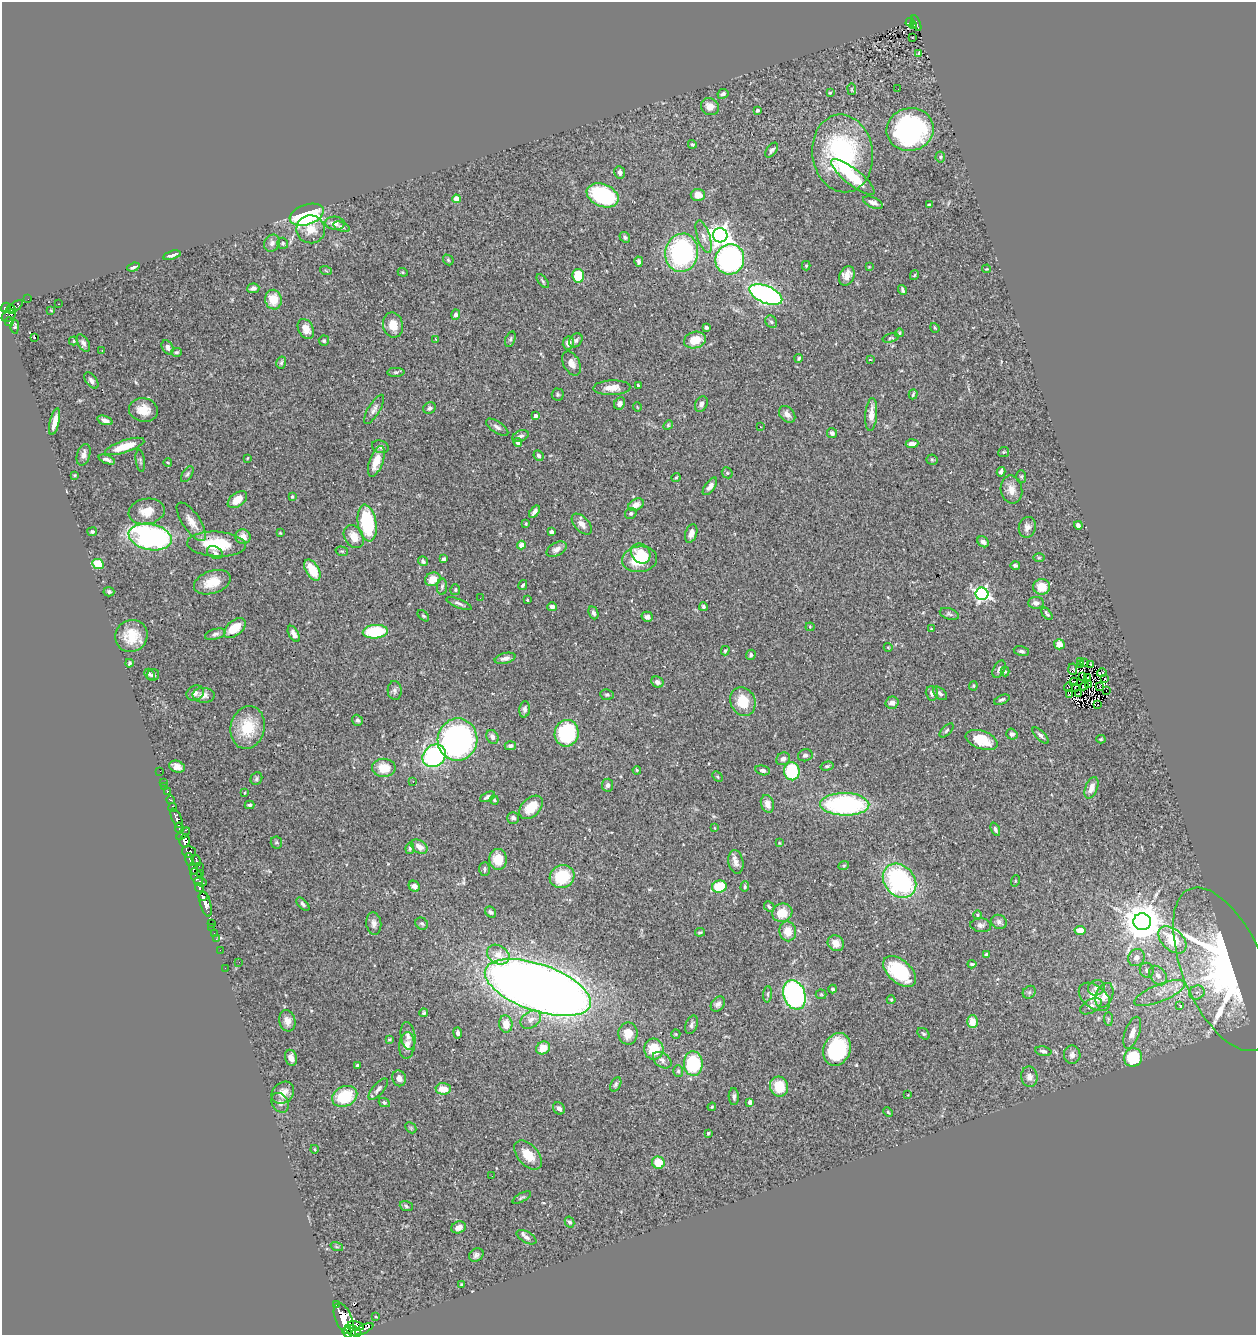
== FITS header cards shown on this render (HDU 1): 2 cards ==
NAXIS1  =                 1254
NAXIS2  =                 1333

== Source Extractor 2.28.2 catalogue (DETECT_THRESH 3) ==
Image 1254 x 1333 px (HDU 1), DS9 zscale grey, 1 PNG px = 1 image px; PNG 1258 x 1337 px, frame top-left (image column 1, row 1333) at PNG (2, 2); each listed source drawn as its Kron ellipse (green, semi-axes under 4 px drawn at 4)
Background 0.643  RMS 0.03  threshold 0.0903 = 3 sigma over >= 5 px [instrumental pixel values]
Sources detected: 408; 2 with non-positive FLUX_AUTO (blend fragments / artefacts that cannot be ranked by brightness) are neither listed nor drawn; the other 406 listed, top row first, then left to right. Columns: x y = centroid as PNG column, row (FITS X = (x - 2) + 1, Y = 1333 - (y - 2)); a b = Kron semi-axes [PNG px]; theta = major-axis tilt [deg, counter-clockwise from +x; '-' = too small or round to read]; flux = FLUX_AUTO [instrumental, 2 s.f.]
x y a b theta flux
910 22 4 2 - 8.8
916 23 8 3 -68 73
914 25 3 2 - 13
912 38 3 2 - 3.3
919 54 3 3 - 3.2
852 89 6 3 -82 1.9
898 89 2 2 - 9.7
830 93 4 4 - 2.2
723 94 5 4 - 5.7
710 107 9 8 - 16
757 110 3 3 - 4.9
910 129 23 21 15 350
692 144 4 4 - 2.5
772 150 8 5 53 5.7
843 153 39 30 -82 300
940 157 5 5 - 3
620 172 6 5 - 7.8
853 177 27 8 -38 77
603 195 16 11 -23 210
698 195 7 6 - 21
456 199 4 4 - 35
873 203 10 5 -22 9.9
929 205 3 3 - 3.6
307 215 18 10 19 320
335 223 10 6 -4 13
342 227 9 4 -20 5.3
311 229 14 14 - 26
720 235 7 7 - 1200
625 237 6 5 - 4.5
704 237 17 6 -72 13
272 243 9 7 58 8.4
283 243 5 5 - 3
682 253 19 16 80 370
172 255 9 3 17 6.7
730 259 15 14 - 500
448 260 6 4 -47 2.7
639 262 5 4 - 6.8
806 266 5 4 - 2.5
133 267 6 3 19 4.5
869 267 4 4 - 1.4
987 269 4 2 - 1.5
326 271 6 3 -21 2.2
403 272 5 4 - 2.5
914 275 5 4 - 2.2
578 276 7 6 - 69
847 276 10 7 65 17
543 281 8 4 -52 2.9
253 288 6 4 5 8.4
902 290 5 3 - 4
766 294 17 8 -22 610
28 299 2 2 - 3.4
273 300 10 8 -82 38
59 304 2 2 - 1.2
6 307 5 4 - 360
14 307 10 4 31 250
11 310 4 3 - 210
51 310 4 2 - 1.4
456 314 5 4 - 5.5
9 316 8 5 32 170
9 322 4 4 - 100
771 322 6 5 - 4.6
393 325 12 10 -79 29
15 327 6 3 88 3.4
706 327 4 3 - 5.8
935 328 5 3 - 2.2
306 329 10 7 -62 17
899 333 4 4 - 3.3
34 338 4 2 - 6.5
891 338 8 4 15 3.1
436 339 3 3 - 1.9
510 339 8 5 69 3.6
576 340 7 6 - 5.8
695 340 11 8 16 38
73 341 5 4 - 2.3
324 341 5 5 - 3.5
83 343 9 5 -58 6.3
568 343 6 5 - 10
168 347 7 5 -60 8.8
102 351 2 2 - 1.1
176 352 5 4 - 4.1
799 358 4 4 - 3.3
870 360 3 2 - 1.2
281 363 6 4 74 3.6
571 363 13 8 -61 14
396 372 8 4 0 3.7
91 380 9 5 -52 6.5
638 385 3 3 - 2.9
612 388 18 7 2 19
558 394 6 6 - 3.3
913 394 5 2 - 2.7
620 403 6 5 - 7.5
701 404 8 6 63 7
637 407 5 3 - 1.4
429 408 6 5 - 4.9
374 409 16 6 59 9.5
143 410 14 11 -9 29
787 414 9 7 -47 13
871 414 16 6 85 19
535 416 3 3 - 8.2
105 420 8 4 -18 9.6
55 422 14 4 77 24
668 425 5 4 - 2.6
760 426 2 2 - 1.5
497 427 13 5 -34 7.9
832 433 5 5 - 6.6
520 436 8 5 22 6.3
518 442 4 4 - 10
912 444 6 4 4 15
125 446 20 6 18 41
380 447 8 6 -20 6.3
1004 452 5 5 - 2.4
84 455 11 6 72 10
538 456 5 4 - 4.7
247 458 4 2 - 1.4
107 460 8 4 -20 6.6
932 460 5 5 - 2.9
140 461 11 4 -82 4.1
376 461 16 6 70 32
168 463 4 3 - 2.1
1001 472 5 4 - 5.6
727 473 6 5 - 3.2
187 474 9 4 58 3.8
75 475 3 2 - 2
1021 476 6 5 - 3
676 478 5 3 - 2.9
710 486 10 5 54 9.3
1011 490 14 10 -79 20
292 497 4 3 - 3
237 500 11 6 37 27
636 505 8 5 27 14
147 511 18 13 10 33
534 512 7 4 53 7.2
631 513 6 5 - 3.6
191 522 22 8 -56 22
367 523 18 9 -80 160
526 524 3 2 - 2
582 524 13 7 -47 12
1078 525 4 4 - 6
1027 527 10 8 75 12
92 532 5 4 - 3.3
551 532 4 3 - 7.6
280 533 4 2 - 1.7
691 533 9 5 72 12
354 536 12 9 -57 27
150 537 22 13 -11 420
243 537 7 7 - 15
983 542 6 5 - 8.2
216 544 29 12 -3 88
521 545 4 4 - 24
557 549 11 6 30 9.7
342 551 6 4 -18 2.7
215 553 8 6 -29 6.7
641 553 11 9 -50 32
1039 558 6 4 1 2.4
444 559 4 3 - 5.3
639 559 17 13 6 83
423 561 5 4 - 5.4
98 564 6 5 - 65
1015 565 5 3 - 4.8
312 570 11 6 -60 54
433 579 8 6 26 28
212 582 19 11 19 38
523 585 5 3 - 3.4
442 587 8 5 87 4.5
1042 587 8 8 - 30
455 590 5 5 - 2.8
109 592 5 4 - 4.4
982 594 6 6 - 500
480 598 2 2 - 2.5
527 600 3 2 - 1.9
1036 603 8 6 0 7.7
459 604 14 4 -21 6.4
552 607 5 4 - 8.5
703 607 4 4 - 3.8
593 613 7 4 -67 5.2
949 614 10 5 -18 4.8
1047 614 7 4 -52 4.1
423 616 7 4 -43 3.1
647 617 6 5 - 6.5
810 627 4 4 - 2.1
235 628 13 7 39 42
931 629 3 3 - 2
375 632 12 6 4 110
215 634 11 5 15 5.8
294 634 9 5 -60 11
131 636 16 15 - 49
1059 644 5 5 - 20
888 647 4 3 - 1.5
725 651 5 3 - 2.8
1021 651 8 5 -11 4.8
751 655 5 5 - 5.4
505 658 10 5 13 8.9
1081 662 4 3 - 2.3
129 663 4 3 - 3.3
1084 663 3 2 - 1.9
1091 664 3 2 - 2.9
1080 665 3 2 - 1.8
999 669 9 5 63 6.2
1073 669 6 3 -86 3.9
1005 671 5 4 - 2.4
1102 673 5 3 - 7.2
149 674 6 4 -46 3.5
153 675 6 6 - 5.2
1083 676 3 2 - 2.7
1088 678 3 2 - 1.2
1105 679 3 3 - 610
657 682 6 5 - 9.5
1074 682 4 3 - 0.41
1088 685 3 2 - 0.94
973 686 4 4 - 2.1
1084 686 4 2 - 2.8
1100 686 4 2 - 0.0045
1068 687 4 2 - 2.8
1075 687 4 2 - 0.97
1106 690 3 2 - 1700
395 691 9 7 -86 6.8
195 693 9 7 25 9.4
932 693 7 6 - 7.7
940 693 8 5 -43 5
1078 694 2 2 - 0.92
204 695 11 7 -3 12
607 695 7 5 -9 3.6
1070 695 3 3 - 1.5
1002 700 8 4 23 4.2
743 701 15 12 -64 48
892 703 6 6 - 11
1098 705 3 2 - 180
525 709 8 5 84 6.1
357 720 6 5 - 5
248 727 21 17 77 74
947 730 9 4 45 3.4
567 733 13 12 - 190
1012 734 6 5 - 5.4
1040 735 10 4 -45 6.1
492 737 7 5 -60 10
1101 739 4 4 - 2.3
457 740 21 20 - 560
982 740 16 9 -20 51
510 746 5 4 - 4.5
805 755 7 6 - 4.5
434 756 12 10 40 260
783 759 7 6 - 7.2
827 766 6 4 15 3
177 767 8 5 -20 11
384 768 11 9 -1 37
637 770 4 3 - 2.3
763 770 7 4 -14 5
160 771 2 2 - 4.2
792 771 9 7 -77 140
717 777 6 4 -45 2.4
256 779 6 5 - 3.9
413 781 3 2 - 2
164 782 2 2 - 9.8
608 785 6 5 - 6.9
165 787 2 2 - 7.9
1091 788 11 6 69 18
167 791 3 3 - 39
245 793 3 2 - 1.5
488 797 8 4 27 5.9
170 800 4 3 - 110
494 800 4 4 - 2.4
767 804 9 6 -73 15
845 804 24 11 -1 300
249 805 5 4 - 4.4
531 807 14 9 45 43
173 808 4 3 - 140
177 818 10 5 -65 1100
513 818 6 5 - 6.8
179 828 6 3 -83 130
715 828 4 2 - 1.2
995 829 7 4 -66 4.9
183 834 8 3 41 250
185 841 7 5 84 1100
276 843 6 5 - 3.3
779 843 3 3 - 1.8
419 847 9 6 -35 17
410 848 6 4 82 3.2
189 852 7 5 -16 670
498 859 10 9 - 38
190 860 6 3 -74 310
196 860 6 4 -60 150
736 862 12 7 -80 12
844 865 5 3 - 2.1
199 866 2 2 - 13
193 869 6 4 -76 440
484 869 7 5 88 4.8
201 874 3 2 - 45
197 876 8 5 -66 290
562 877 12 11 - 97
899 881 19 15 -48 320
1015 881 5 3 - 1.8
200 882 6 3 -12 130
414 886 6 5 - 9.9
719 887 7 6 - 67
745 887 5 4 - 2.8
200 888 4 4 - 190
203 896 4 3 - 89
206 904 13 5 -74 1100
303 904 8 4 -46 5.1
769 907 6 4 -47 4.5
491 912 6 5 - 4.9
782 913 10 9 - 37
977 915 5 3 - 2.2
999 922 8 6 -30 6.9
1142 922 9 8 - 5600
211 923 3 2 - 18
374 923 11 7 -84 11
422 924 6 5 - 4.6
981 925 10 7 -7 7.3
212 927 2 2 - 15
1080 930 5 4 - 27
788 931 10 8 -80 26
700 932 5 3 - 3
214 933 2 2 - 11
216 939 2 2 - 9.1
1172 940 16 10 -43 76
836 943 8 7 - 19
220 950 2 2 - 12
498 955 12 9 -31 23
986 955 4 4 - 5.3
1136 958 9 7 53 12
239 962 2 2 - 1.5
972 964 4 3 - 3.1
225 968 2 2 - 4.2
1224 969 87 40 -67 770
1147 970 7 7 - 8.1
900 972 19 11 -41 120
1158 975 11 7 -50 15
538 988 55 23 -19 3700
1096 988 8 7 - 10
833 989 4 3 - 5.5
1029 992 7 5 44 4.4
1197 992 8 6 24 9.8
1160 993 27 8 22 35
768 994 8 3 86 3.5
821 994 5 5 - 2.5
794 995 15 11 -71 410
1104 995 13 8 69 19
1094 997 18 11 -38 35
891 1000 4 4 - 2
718 1004 8 6 50 7.9
1179 1005 3 3 - 25
1091 1006 12 6 30 10
424 1013 4 4 - 3.3
1108 1019 7 4 -89 3.6
531 1020 11 8 34 13
287 1021 11 8 -77 13
972 1022 6 5 - 28
506 1024 8 6 -82 27
692 1025 10 6 69 6
458 1033 5 4 - 6
1132 1033 16 7 70 19
628 1034 11 9 -89 20
676 1034 5 4 - 2.4
924 1034 7 5 -38 3.3
408 1036 14 7 -81 11
389 1039 3 3 - 2.2
407 1045 13 7 85 16
543 1048 7 6 - 20
654 1049 10 9 - 64
837 1049 17 13 68 150
1043 1051 8 4 -12 5.9
1072 1055 9 8 - 9.3
1133 1057 9 9 - 86
291 1058 8 6 -73 13
662 1060 10 6 -37 9.5
693 1063 12 9 89 140
357 1065 3 3 - 2.3
678 1071 6 5 - 3.6
1029 1077 10 8 -85 11
399 1078 8 6 -69 12
616 1084 7 5 61 3.9
779 1086 10 9 - 55
378 1089 13 5 50 8.6
443 1089 7 5 -3 28
283 1093 12 10 42 18
908 1095 3 2 - 1.5
345 1096 13 10 25 88
734 1097 8 5 -88 6.1
384 1102 6 4 -27 3
750 1102 4 4 - 6
280 1103 10 8 -59 8.9
712 1107 4 3 - 2.2
559 1108 6 5 - 9.2
888 1112 5 3 - 2.1
411 1128 6 4 -46 2.8
708 1133 4 3 - 2.6
314 1149 4 3 - 1.7
528 1155 17 10 -49 33
658 1163 6 6 - 45
492 1176 2 2 - 1.2
522 1197 10 4 28 3.5
406 1206 6 5 - 3.6
570 1222 5 4 - 4.7
459 1227 7 6 - 12
526 1237 11 5 -29 6.7
337 1247 6 4 -18 2.8
476 1255 7 6 - 6.7
462 1285 3 3 - 2.8
336 1304 3 3 - 81
376 1317 3 2 - 1.5
344 1319 16 8 -66 3100
356 1326 8 4 -13 97
364 1329 10 3 28 160
353 1331 9 5 -27 780
347 1332 5 4 - 540
At the frame edge (FLAGS 8, measured only in part): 2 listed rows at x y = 353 1331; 347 1332
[2 non-positive-flux detections neither listed nor drawn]